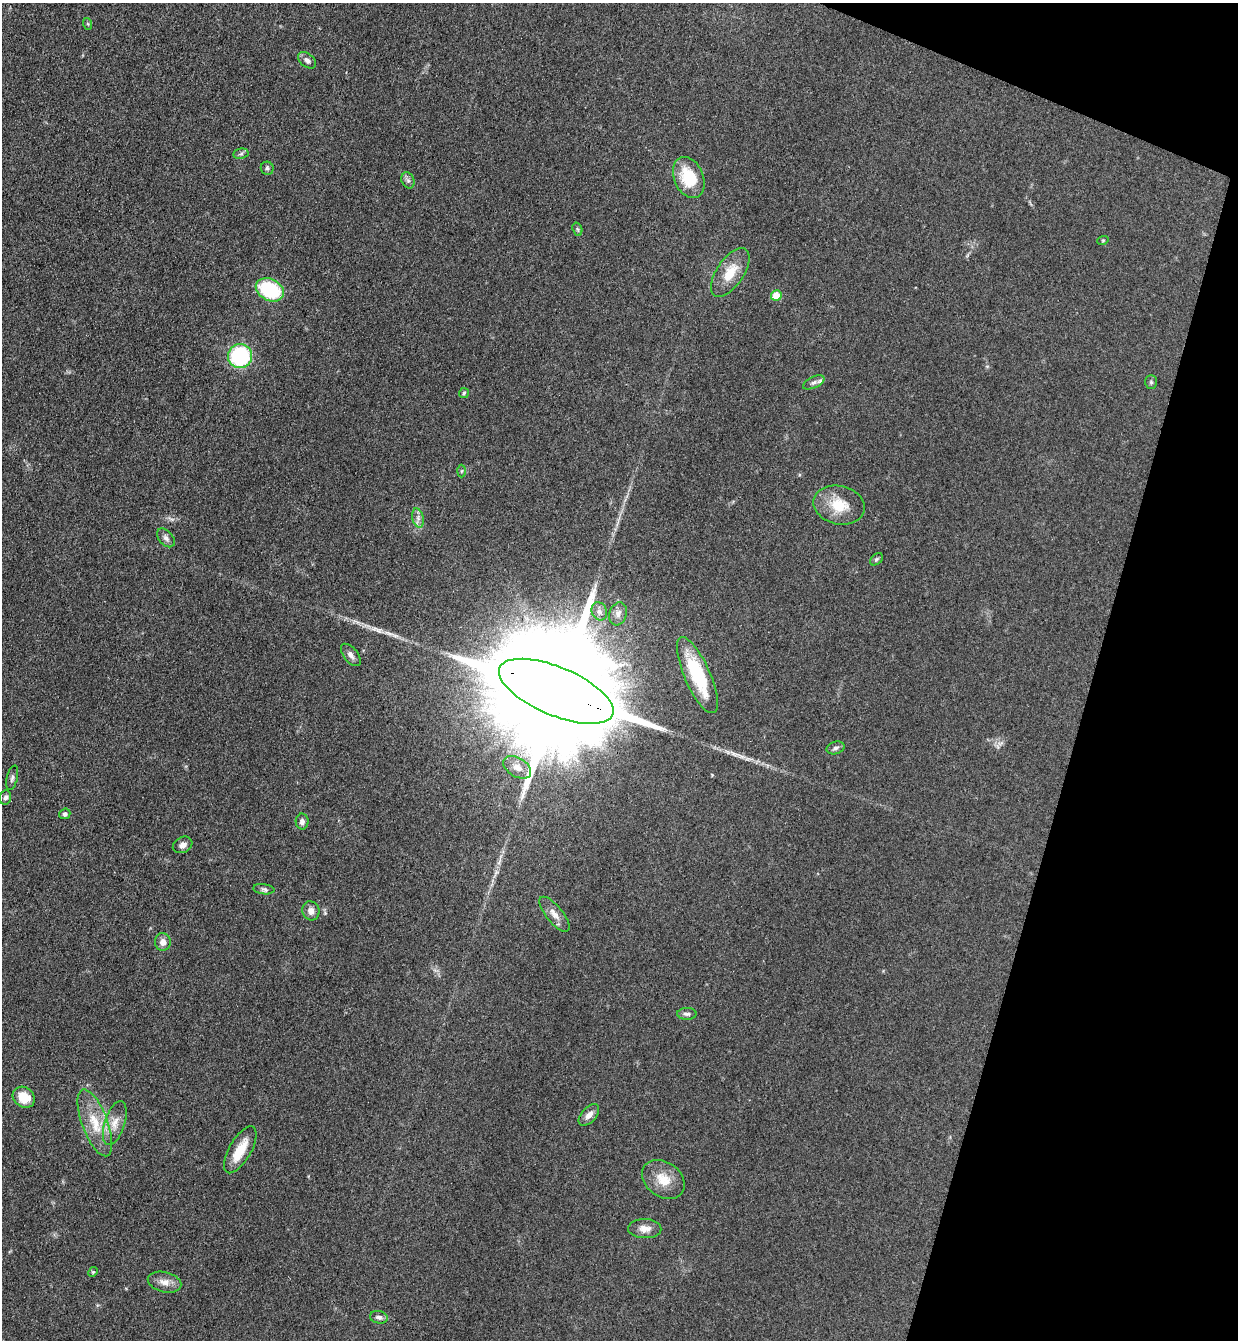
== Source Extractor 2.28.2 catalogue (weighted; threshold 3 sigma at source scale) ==
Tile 8 of 4 x 4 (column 4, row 2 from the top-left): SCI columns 3895-5130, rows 2699-4036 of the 5447 x 5397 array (HDU 1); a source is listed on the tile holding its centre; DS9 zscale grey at full resolution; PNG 1240 x 1342 px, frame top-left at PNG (2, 3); each listed source drawn as its Kron ellipse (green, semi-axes under 4 px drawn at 4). Shown black and unused: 14% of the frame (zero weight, under 3 of 4 exposures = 5% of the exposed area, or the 3 px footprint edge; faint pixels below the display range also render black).
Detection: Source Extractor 2.28.2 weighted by HDU 2 'WHT'; one run over the whole footprint, this tile lists its part. Background 0.101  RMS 0.0071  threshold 0.0321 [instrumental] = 3 sigma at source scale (4.5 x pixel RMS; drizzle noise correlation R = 1.50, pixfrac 1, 0.05/0.05 arcsec/px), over >= 5 px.
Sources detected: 49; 1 too faint to see at this stretch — neither listed nor drawn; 1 inside a brighter listed object's ellipse — not listed separately; the other 47 listed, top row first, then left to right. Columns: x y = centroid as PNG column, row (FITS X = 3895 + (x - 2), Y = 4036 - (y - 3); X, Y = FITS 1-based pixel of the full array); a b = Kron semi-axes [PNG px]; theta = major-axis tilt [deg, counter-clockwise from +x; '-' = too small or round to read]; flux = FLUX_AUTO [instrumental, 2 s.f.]
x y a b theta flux
88 24 6 4 -71 0.85
307 60 10 6 -39 2.9
241 154 7 5 9 1.6
267 168 6 6 - 1.5
689 178 21 14 -67 27
408 180 8 6 -66 2.1
577 229 7 4 -73 1.1
1103 240 6 3 19 0.69
730 273 28 13 56 16
270 290 15 10 -27 53
776 295 5 5 - 12
240 356 12 12 - 68
814 382 11 5 26 2.4
1151 382 7 5 -88 1.3
464 393 5 5 - 1.1
462 471 6 4 88 0.95
839 505 26 19 -13 19
418 518 10 5 -77 2.9
166 538 11 7 -49 2.8
876 559 7 5 41 1.3
599 611 9 7 -65 3
618 614 12 8 72 3.9
351 655 13 7 -52 3.7
697 675 41 13 -66 44
556 691 61 24 -23 50000
835 748 9 6 15 2.1
517 767 15 9 -31 6
12 778 12 5 76 2.1
5 797 7 5 80 2.1
65 814 6 5 - 1.5
302 821 8 6 -89 2.9
183 845 10 7 28 3.5
264 889 10 5 -7 2
311 911 9 8 - 4.4
554 914 21 8 -51 5.7
163 942 9 8 - 4.2
687 1014 10 6 -1 2.2
24 1097 12 9 -37 14
589 1115 13 7 48 4.6
95 1123 35 13 -69 20
115 1123 23 10 72 9
240 1150 26 11 60 15
663 1179 23 17 -36 14
645 1229 16 9 -2 6
93 1272 5 4 - 0.86
164 1282 17 10 -14 6.1
379 1317 9 6 -11 2.4
Overlapping masked pixels (flux is a lower limit): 1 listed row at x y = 556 691